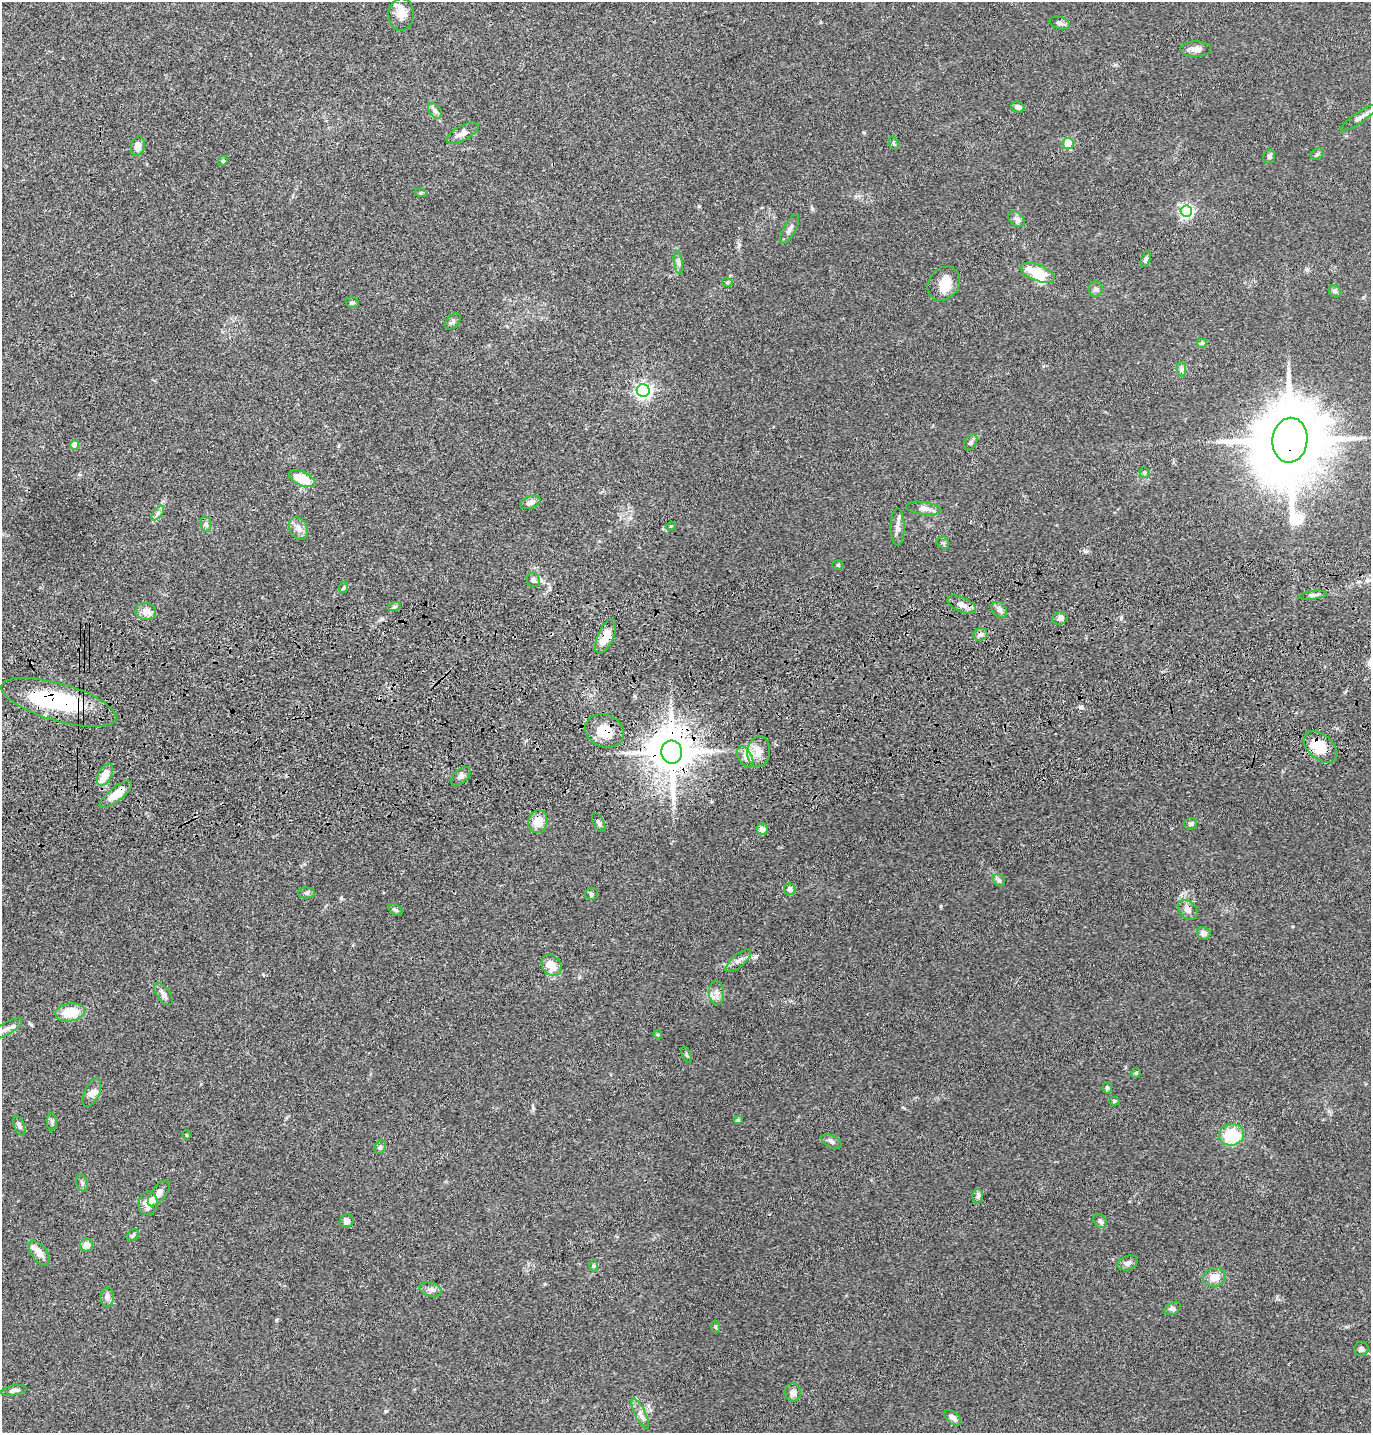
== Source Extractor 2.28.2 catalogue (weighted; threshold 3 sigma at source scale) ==
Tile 5 of 3 x 3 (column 2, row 2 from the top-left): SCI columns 1490-2858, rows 1549-2979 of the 4347 x 4526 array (HDU 1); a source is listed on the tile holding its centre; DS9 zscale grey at full resolution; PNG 1373 x 1435 px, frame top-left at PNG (2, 2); each listed source drawn as its Kron ellipse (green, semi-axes under 4 px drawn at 4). Shown black and unused: <1% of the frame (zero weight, under 3 of 4 exposures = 6% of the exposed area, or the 3 px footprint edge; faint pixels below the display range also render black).
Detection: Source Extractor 2.28.2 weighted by HDU 2 'WHT'; one run over the whole footprint, this tile lists its part. Background 0.0846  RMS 0.0061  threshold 0.0273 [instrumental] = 3 sigma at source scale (4.5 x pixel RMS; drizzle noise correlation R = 1.50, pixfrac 1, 0.05/0.05 arcsec/px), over >= 5 px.
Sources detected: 123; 3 inside a brighter object's white glare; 1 cosmic-ray / hot-pixel residue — neither listed nor drawn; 6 inside a brighter listed object's ellipse — not listed separately; the other 113 listed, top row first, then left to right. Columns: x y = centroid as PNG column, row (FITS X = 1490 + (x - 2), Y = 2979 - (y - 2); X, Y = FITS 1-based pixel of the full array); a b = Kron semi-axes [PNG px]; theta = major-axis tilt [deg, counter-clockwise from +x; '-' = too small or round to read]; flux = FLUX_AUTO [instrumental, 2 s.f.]
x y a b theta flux
401 14 16 13 88 5.9
1060 23 10 6 -16 2.1
1196 49 15 8 -1 3.5
1018 107 7 5 -19 2.2
435 111 9 5 -53 1.9
1359 118 22 5 34 3.5
462 133 17 7 28 3.5
894 143 7 4 -69 0.9
1068 143 5 5 - 11
138 146 10 7 78 4.6
1317 154 6 5 - 1
1269 156 7 6 - 1.4
223 161 5 4 - 0.81
421 193 6 4 -16 0.68
1186 211 6 5 - 120
1017 219 9 6 -41 2
789 229 17 6 61 2.9
1146 259 9 4 70 1.3
678 262 12 3 -80 1.5
1038 273 18 8 -22 16
727 282 5 3 - 0.62
944 284 18 15 52 11
1096 289 8 7 - 1.9
1335 291 7 5 -46 1.3
352 303 6 5 - 1.2
453 321 9 6 45 1.5
1202 343 5 5 - 0.88
1181 369 7 4 -90 1.3
643 391 6 6 - 190
1290 440 22 17 82 7400
971 442 9 5 57 1.5
74 445 4 4 - 6
1144 473 5 5 - 0.94
302 479 14 7 -24 16
530 502 10 6 22 2.9
924 508 17 6 -8 3.4
158 513 8 4 53 1.8
206 524 8 5 -80 1.4
671 526 5 4 - 0.53
897 527 19 7 -90 3.5
299 529 12 8 -65 3.7
943 543 6 5 - 1
838 565 5 4 - 0.87
533 580 7 6 - 1.6
344 587 6 3 71 0.8
1313 595 14 4 8 1.6
962 605 15 7 -26 4.2
394 607 6 4 19 1
999 610 9 6 -46 2
146 612 10 8 -13 4.7
1060 618 8 6 18 2.8
980 634 7 6 - 2
606 636 19 8 66 8.6
59 702 60 18 -16 71
605 731 20 16 -23 13
1321 747 19 12 -41 15
672 752 11 10 - 2300
759 752 15 11 81 6.5
745 757 12 6 -61 3.4
105 775 12 7 62 7.8
461 776 12 6 41 2.2
116 794 20 6 38 9.9
538 822 11 9 75 7.7
599 822 10 5 -62 1.5
1191 824 6 5 - 1.4
762 829 6 5 - 4.3
999 880 7 5 -41 1.3
790 889 6 5 - 2.8
306 893 8 5 0 1.5
591 894 6 6 - 1.2
396 910 7 5 -36 1.1
1188 910 11 8 -44 3.1
1204 933 7 6 - 3
738 961 16 6 40 2.9
551 965 11 9 -53 9.8
717 993 12 7 -85 3.2
163 994 13 6 -56 3.1
70 1012 15 9 9 14
6 1029 18 6 30 3.7
658 1034 4 4 - 0.73
686 1055 8 2 -69 0.68
1136 1073 5 4 - 0.71
1107 1088 5 4 - 0.86
92 1093 15 7 65 3.3
1114 1101 5 4 - 0.79
738 1120 5 4 - 0.64
52 1122 8 5 -90 1.2
19 1126 10 5 -70 1.8
186 1135 5 3 - 0.46
1231 1135 12 11 - 25
831 1142 11 6 -28 2
380 1147 7 5 60 1.2
82 1183 8 5 -74 1.3
159 1193 15 7 53 3.7
978 1196 7 5 -88 1.5
148 1203 12 9 84 6.4
347 1221 7 6 - 2.7
1100 1221 8 6 -49 1.8
133 1235 7 5 45 1.2
86 1245 6 6 - 5.1
39 1253 14 7 -53 4.3
1128 1263 10 7 21 2.4
593 1266 6 4 89 0.71
1214 1277 11 9 13 6
431 1289 11 6 -14 2.6
107 1297 10 6 88 2
1173 1308 9 5 29 1.6
715 1327 6 4 -88 0.82
1361 1349 7 7 - 2.4
13 1390 13 5 10 2.1
793 1392 9 8 - 3.6
640 1414 16 5 -63 3.3
953 1418 10 5 -40 2.9
Overlapping masked pixels (flux is a lower limit): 7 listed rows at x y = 1290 440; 606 636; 59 702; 605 731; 1321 747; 672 752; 116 794
Isophote crosses this tile's border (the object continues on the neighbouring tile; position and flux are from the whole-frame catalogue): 1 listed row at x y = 1361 1349
Unlisted compact peaks at least as high as the median listed source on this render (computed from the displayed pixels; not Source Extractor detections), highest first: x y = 386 1411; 699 206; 276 1320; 1121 618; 941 906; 1085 551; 812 208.